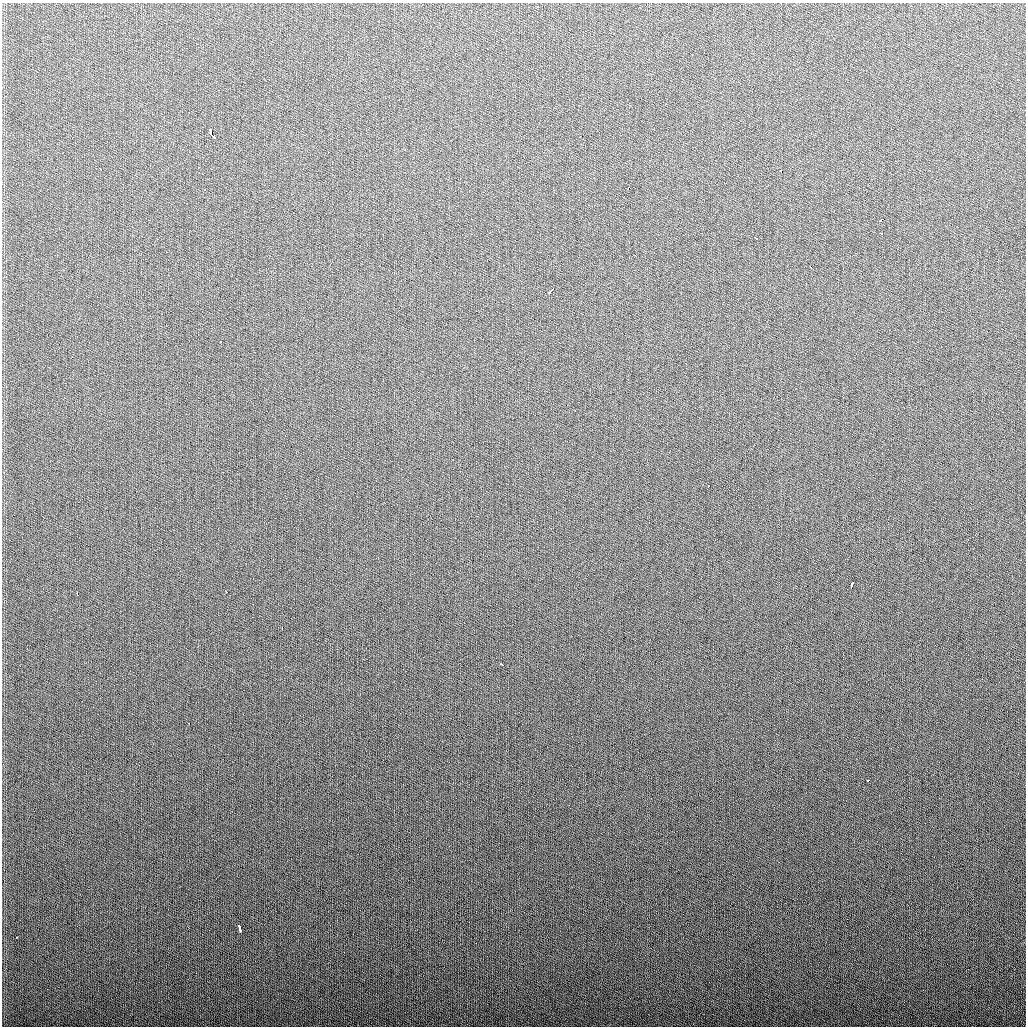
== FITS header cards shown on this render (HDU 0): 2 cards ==
NAXIS1  =                 1024
NAXIS2  =                 1024

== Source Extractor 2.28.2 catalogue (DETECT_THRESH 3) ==
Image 1024 x 1024 px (HDU 0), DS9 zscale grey, 1 PNG px = 1 image px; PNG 1028 x 1028 px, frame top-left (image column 1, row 1024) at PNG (2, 3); no overlay
Background 277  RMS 11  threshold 32.3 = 3 sigma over >= 5 px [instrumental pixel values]
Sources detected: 23; all 23 listed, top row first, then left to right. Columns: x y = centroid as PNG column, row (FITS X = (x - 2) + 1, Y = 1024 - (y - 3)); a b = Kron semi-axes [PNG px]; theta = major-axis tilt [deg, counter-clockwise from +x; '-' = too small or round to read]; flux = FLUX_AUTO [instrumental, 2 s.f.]
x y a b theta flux
209 130 4 3 - 13000
211 134 3 2 - 13000
581 136 3 2 - 1600
214 137 4 3 - 4800
100 169 3 3 - 1700
781 171 3 2 - 2200
628 189 3 2 - 1800
881 220 4 3 - 7600
881 233 3 3 - 4300
755 238 4 2 - 2100
810 267 3 3 - 2700
550 291 8 3 51 5000
220 341 3 3 - 2100
708 486 3 2 - 2500
851 585 6 3 75 6300
226 592 3 3 - 2600
77 594 4 2 - 2400
282 627 3 2 - 2500
501 664 4 2 - 2100
189 723 3 2 - 1600
867 781 3 3 - 4400
240 928 7 3 -77 5100
16 937 3 2 - 1900